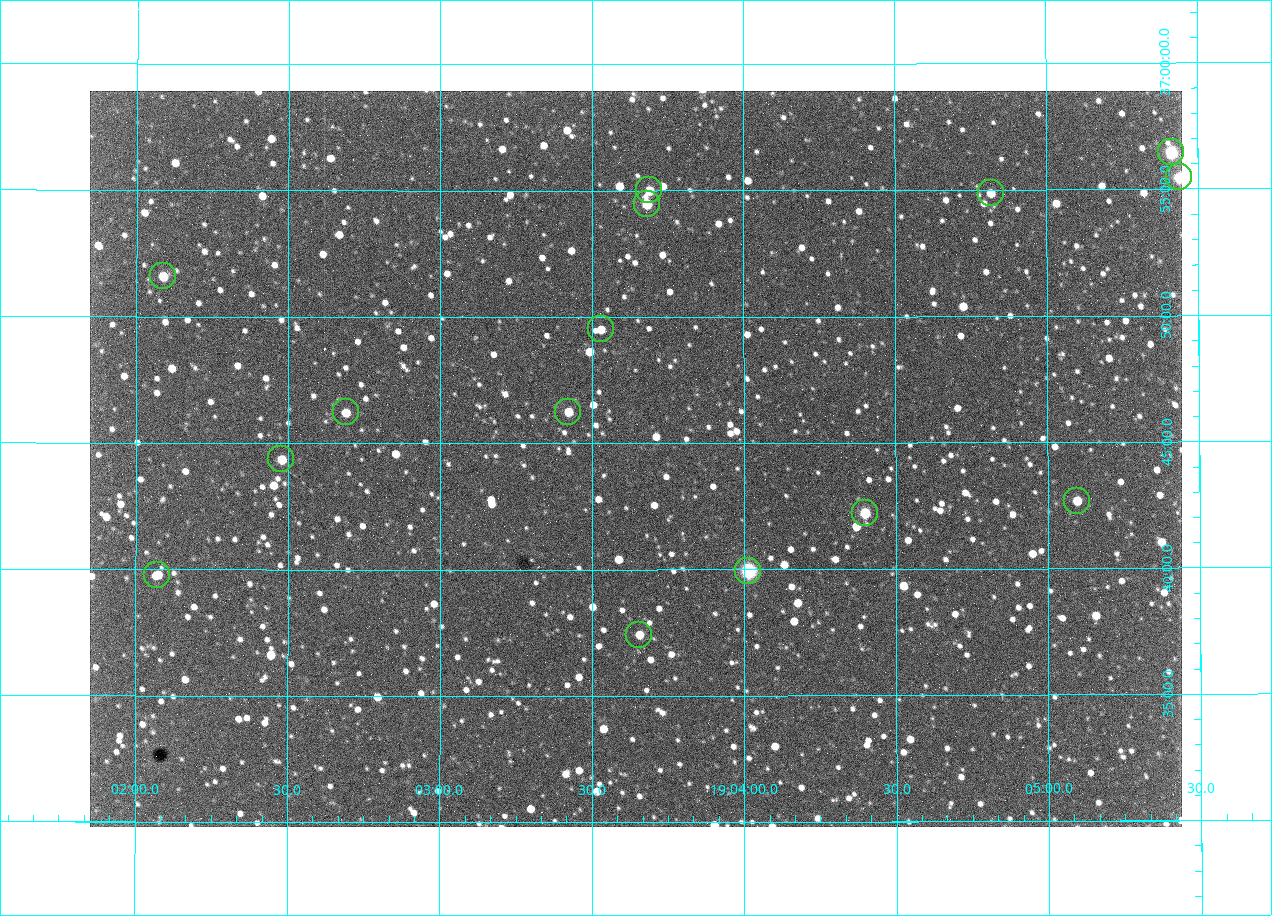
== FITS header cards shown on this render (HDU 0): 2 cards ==
NAXIS1  =                 1092 /fastest changing axis
NAXIS2  =                  736 /next to fastest changing axis

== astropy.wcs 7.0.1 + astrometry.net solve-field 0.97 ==
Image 1092 x 736 px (HDU 0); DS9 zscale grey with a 90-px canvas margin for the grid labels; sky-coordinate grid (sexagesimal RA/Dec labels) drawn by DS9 from the SOLVED WCS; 15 Tycho-2 reference stars matched to detected sources circled (green)
Header WCS: none
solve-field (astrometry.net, Tycho-2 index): SOLVED blind (the file carries no WCS)
Solved WCS: RA---TAN-SIP/DEC--TAN-SIP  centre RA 19:03:39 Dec +36:44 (285.91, +36.74 deg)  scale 2.37 arcsec/px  FOV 43.2' x 29.1'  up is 0 deg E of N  parity flipped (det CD > 0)
(file carries no celestial WCS; the grid is the blind solution)
Tycho-2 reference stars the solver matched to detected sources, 15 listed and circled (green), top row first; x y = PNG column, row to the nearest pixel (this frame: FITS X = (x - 90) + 1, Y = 736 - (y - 91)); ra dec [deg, ICRS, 3 dp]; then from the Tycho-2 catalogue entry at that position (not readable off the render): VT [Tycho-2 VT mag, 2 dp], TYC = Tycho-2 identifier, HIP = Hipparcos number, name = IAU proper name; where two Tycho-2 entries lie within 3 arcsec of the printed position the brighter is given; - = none
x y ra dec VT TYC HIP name
1171 152 286.353 +36.941 8.32 2652-644-1 93748 -
1179 177 286.360 +36.924 9.83 2652-14-1 - -
649 190 285.922 +36.917 10.48 2652-1249-1 - -
991 193 286.204 +36.915 10.94 2652-350-1 - -
647 204 285.920 +36.908 9.57 2652-218-1 - -
163 276 285.522 +36.860 10.88 2651-1921-1 - -
601 329 285.882 +36.825 10.95 2652-329-1 - -
346 412 285.672 +36.770 11.14 2651-2527-1 - -
568 412 285.856 +36.771 11.11 2652-1253-1 - -
281 459 285.620 +36.739 11.03 2651-1906-1 - -
1077 501 286.274 +36.711 10.88 2652-1070-1 - -
865 513 286.100 +36.704 10.14 2652-1649-1 - -
748 571 286.004 +36.666 8.52 2652-1368-1 - -
157 575 285.518 +36.663 10.71 2651-2245-1 - -
639 635 285.914 +36.624 11.11 2652-845-1 - -